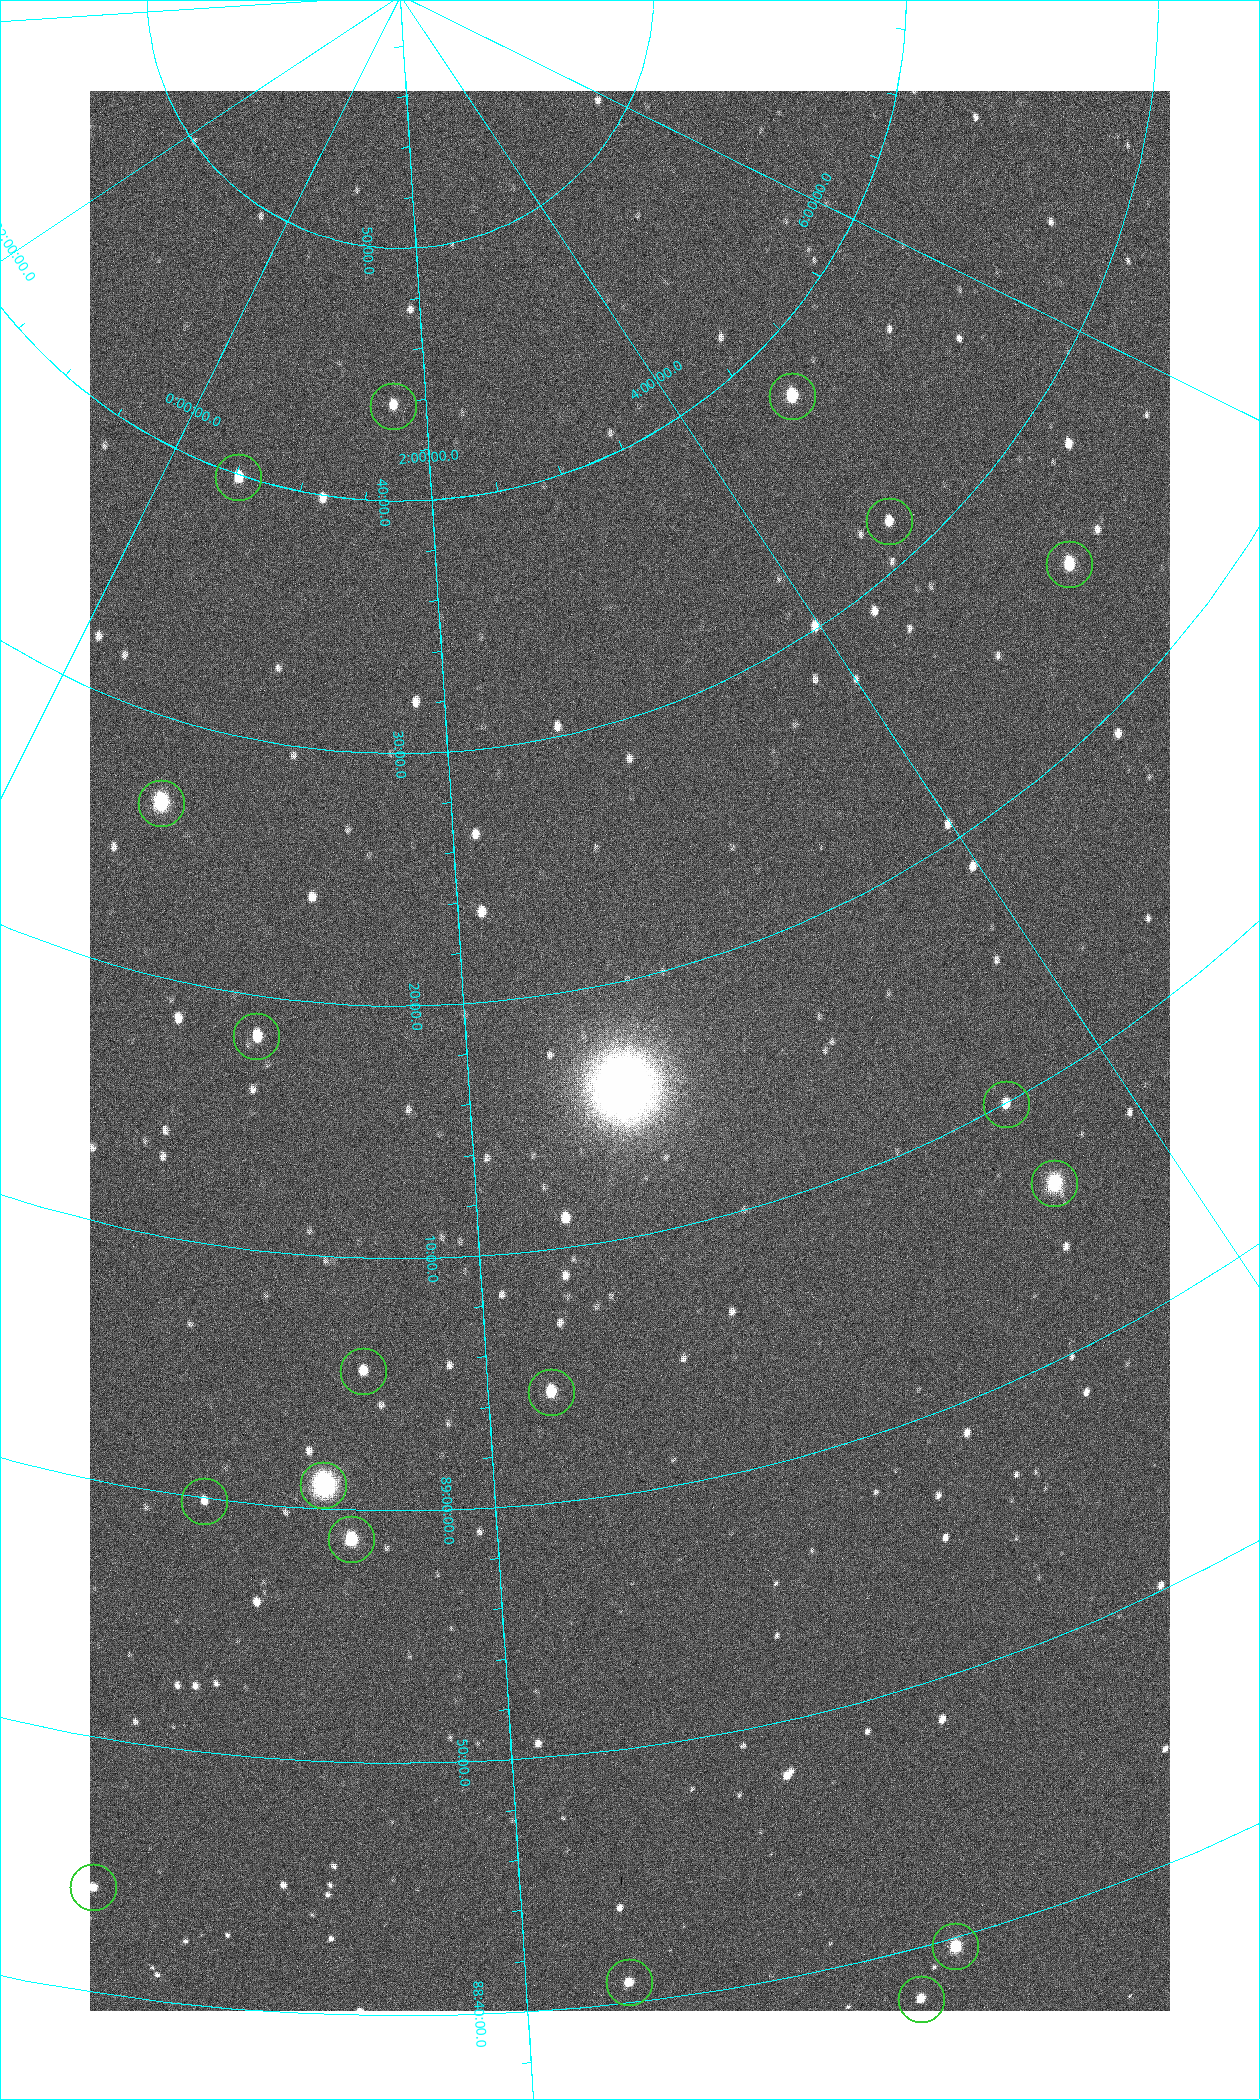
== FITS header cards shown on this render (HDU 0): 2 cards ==
NAXIS1  =                 1080 / length of data axis 1
NAXIS2  =                 1920 / length of data axis 2

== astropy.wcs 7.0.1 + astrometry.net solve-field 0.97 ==
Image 1080 x 1920 px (HDU 0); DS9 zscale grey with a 90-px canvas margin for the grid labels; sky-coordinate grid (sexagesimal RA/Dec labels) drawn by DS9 from the SOLVED WCS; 18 Tycho-2 reference stars matched to detected sources circled (green)
Header WCS: none
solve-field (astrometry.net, Tycho-2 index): SOLVED blind (the file carries no WCS)
Solved WCS: RA---TAN-SIP/DEC--TAN-SIP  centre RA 02:34:39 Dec +89:17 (38.66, +89.29 deg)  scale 2.37 arcsec/px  FOV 42.7' x 76.0'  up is +12 deg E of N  parity flipped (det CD > 0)
(file carries no celestial WCS; the grid is the blind solution)
Tycho-2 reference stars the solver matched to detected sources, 18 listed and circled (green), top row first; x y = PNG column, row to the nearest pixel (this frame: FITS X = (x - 90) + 1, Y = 1920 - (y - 91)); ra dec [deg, ICRS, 3 dp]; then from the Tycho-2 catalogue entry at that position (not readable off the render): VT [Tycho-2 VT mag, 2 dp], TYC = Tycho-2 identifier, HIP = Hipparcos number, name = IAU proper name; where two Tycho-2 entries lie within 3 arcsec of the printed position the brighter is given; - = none
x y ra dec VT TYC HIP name
792 396 70.692 +89.630 9.34 4629-37-1 - -
393 406 25.399 +89.729 11.04 4627-64-1 - -
238 477 7.906 +89.665 10.51 4627-6-1 - -
889 521 69.250 +89.526 11.02 4629-45-1 - -
1069 564 75.971 +89.421 9.41 4629-33-1 - -
161 803 9.931 +89.444 8.22 4627-49-1 3128 -
256 1036 18.559 +89.307 10.52 4627-75-1 - -
1006 1104 55.017 +89.166 11.19 4628-70-1 - -
1054 1183 55.225 +89.105 8.15 4628-68-1 17195 -
363 1371 24.867 +89.092 10.76 4627-125-1 - -
551 1392 32.549 +89.073 9.84 4628-149-1 - -
323 1485 23.461 +89.016 6.47 4627-259-1 7283 -
204 1501 19.000 +88.998 11.53 4627-46-1 - -
351 1539 24.587 +88.980 9.00 4627-86-1 - -
93 1887 17.187 +88.735 11.22 4627-80-1 - -
955 1946 42.246 +88.661 8.90 4628-20-1 - -
629 1982 32.945 +88.680 10.72 4628-99-1 - -
921 1999 40.943 +88.634 10.89 4628-71-1 - -